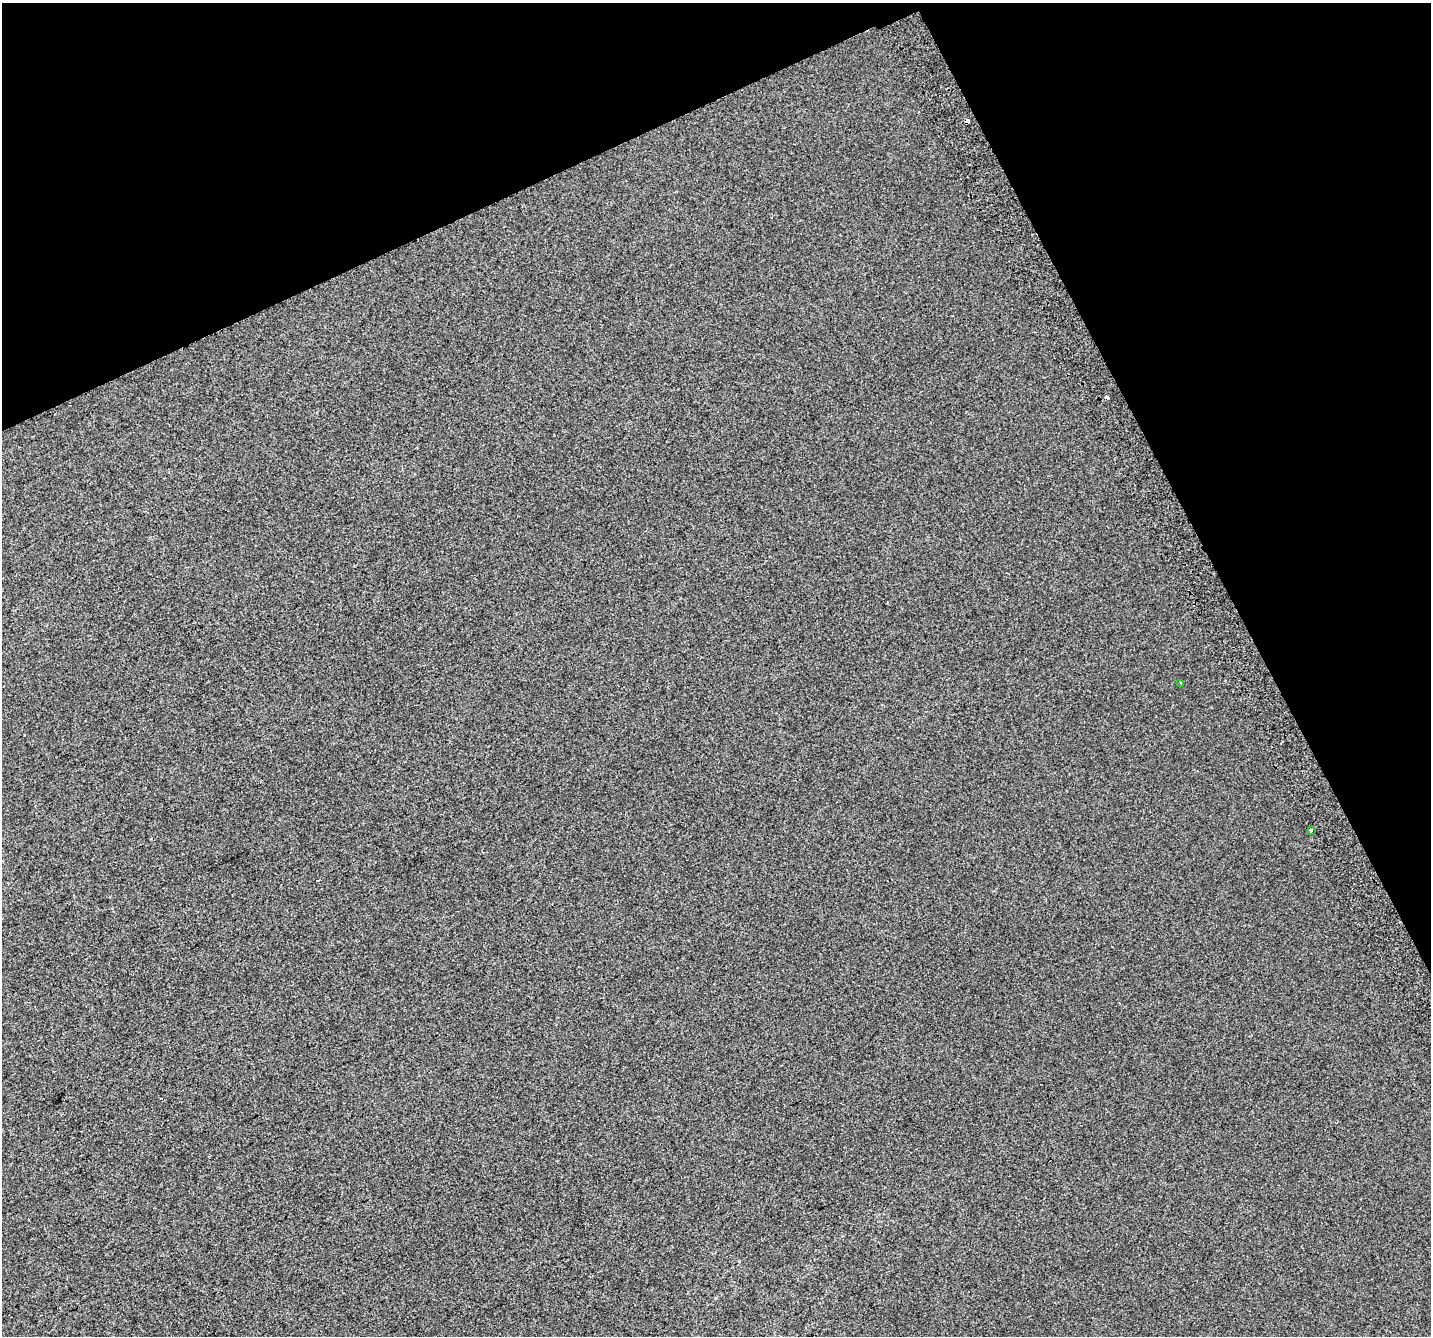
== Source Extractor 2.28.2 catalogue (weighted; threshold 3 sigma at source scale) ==
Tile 3 of 4 x 4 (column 3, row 1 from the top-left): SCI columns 2901-4329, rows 4179-5512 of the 5798 x 5630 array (HDU 1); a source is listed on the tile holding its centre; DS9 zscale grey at full resolution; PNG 1433 x 1338 px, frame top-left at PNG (2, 3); each listed source drawn as its Kron ellipse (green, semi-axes under 4 px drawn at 4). Shown black and unused: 24% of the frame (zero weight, under 2 of 3 exposures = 2% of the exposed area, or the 3 px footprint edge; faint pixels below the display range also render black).
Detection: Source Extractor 2.28.2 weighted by HDU 2 'WHT'; one run over the whole footprint, this tile lists its part. Background 0.00565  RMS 0.0069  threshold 0.0313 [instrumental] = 3 sigma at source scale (4.5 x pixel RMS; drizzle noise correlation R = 1.50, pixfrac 1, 0.0396/0.0396 arcsec/px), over >= 5 px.
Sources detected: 4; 2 cosmic-ray / hot-pixel residue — neither listed nor drawn; the other 2 listed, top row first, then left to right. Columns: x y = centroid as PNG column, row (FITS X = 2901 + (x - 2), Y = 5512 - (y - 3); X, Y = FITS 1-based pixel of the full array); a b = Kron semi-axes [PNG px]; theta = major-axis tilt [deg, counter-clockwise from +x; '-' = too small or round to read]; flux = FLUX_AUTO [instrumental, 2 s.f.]
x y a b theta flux
1181 683 3 2 - 0.75
1311 830 3 3 - 2.1